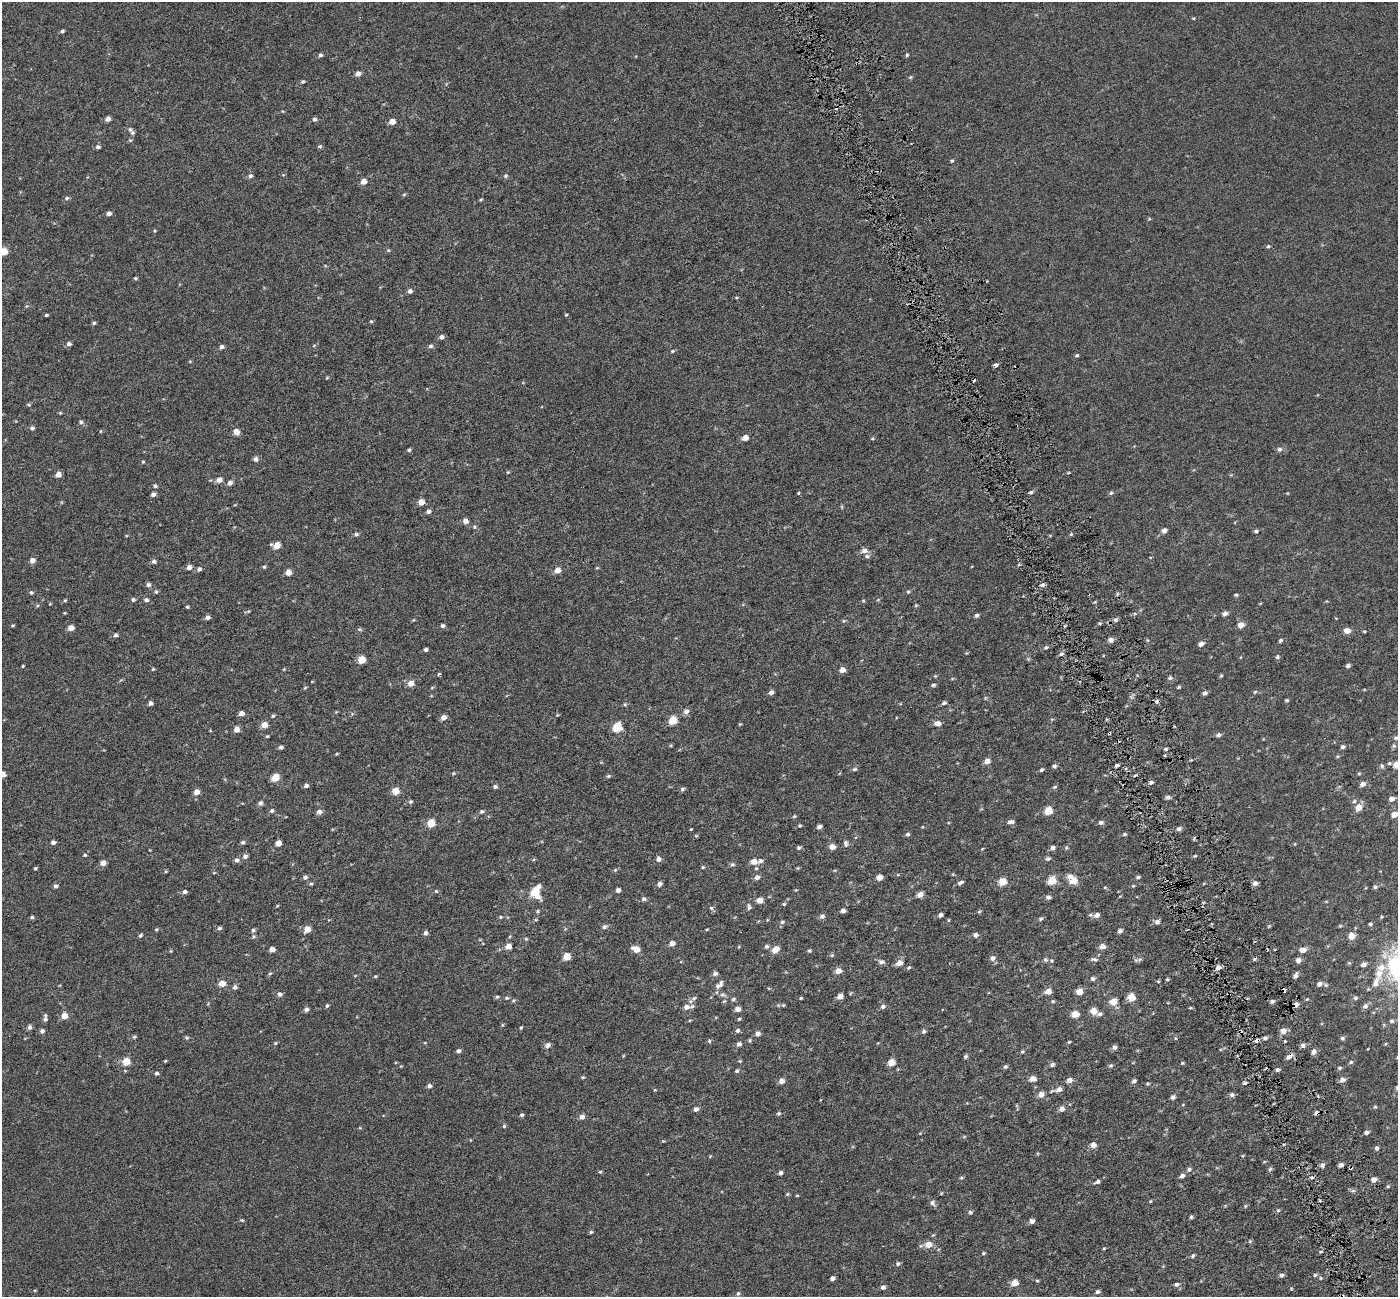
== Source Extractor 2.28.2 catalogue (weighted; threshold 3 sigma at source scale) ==
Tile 6 of 4 x 4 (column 2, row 2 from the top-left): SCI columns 1400-2795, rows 2732-4026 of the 5589 x 5407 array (HDU 1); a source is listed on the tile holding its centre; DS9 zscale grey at full resolution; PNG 1400 x 1299 px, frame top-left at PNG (2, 2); no overlay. Shown black and unused: <1% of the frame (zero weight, under 3 of 6 exposures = <1% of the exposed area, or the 3 px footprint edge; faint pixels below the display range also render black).
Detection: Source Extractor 2.28.2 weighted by HDU 2 'WHT'; one run over the whole footprint, this tile lists its part. Background -4.04e-04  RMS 0.0024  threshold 0.00972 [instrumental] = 3 sigma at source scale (4.09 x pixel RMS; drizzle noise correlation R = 1.36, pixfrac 0.8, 0.0396/0.0396 arcsec/px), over >= 5 px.
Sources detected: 465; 8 cosmic-ray / hot-pixel residue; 1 long thin detection or spike segment (spike, bleed or trail) — not listed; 4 inside a brighter listed object's ellipse — not listed separately; the other 452 listed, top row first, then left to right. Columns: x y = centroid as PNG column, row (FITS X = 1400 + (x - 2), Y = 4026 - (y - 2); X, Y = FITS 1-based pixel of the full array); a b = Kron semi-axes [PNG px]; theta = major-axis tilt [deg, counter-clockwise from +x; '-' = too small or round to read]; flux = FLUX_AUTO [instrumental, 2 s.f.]
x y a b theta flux
1193 18 3 3 - 0.32
62 31 4 3 - 0.43
320 55 5 4 - 0.43
907 55 4 4 - 0.31
857 63 5 3 - 0.31
358 74 5 5 - 0.98
910 77 5 5 - 0.26
303 82 5 4 - 0.3
108 119 5 4 - 1
314 119 5 5 - 0.49
392 122 5 4 - 2.1
130 129 7 6 - 0.51
320 146 6 5 - 0.36
98 147 6 5 - 0.5
952 161 5 3 - 0.32
250 176 5 5 - 0.55
506 176 6 4 22 0.34
363 181 6 5 - 1.6
404 194 6 3 20 0.24
67 198 7 4 27 0.38
481 199 6 3 19 0.23
109 213 5 5 - 0.66
1268 246 5 4 - 0.3
388 250 5 4 - 0.25
4 251 5 5 - 4.1
135 278 5 4 - 0.28
987 281 3 2 - 0.2
410 291 5 5 - 0.69
46 315 4 3 - 0.28
566 315 4 3 - 0.23
371 321 4 4 - 0.25
94 323 5 4 - 0.34
441 337 5 4 - 0.82
69 344 5 5 - 0.65
314 345 6 3 20 0.23
431 346 6 5 - 0.47
222 347 6 5 - 0.63
672 351 5 4 - 0.26
1077 355 5 4 - 0.28
190 361 5 3 - 0.19
995 365 5 4 - 0.79
327 378 5 3 - 0.22
29 405 5 3 - 0.23
60 413 5 4 - 0.2
81 422 6 5 - 0.47
32 428 5 4 - 0.56
236 432 5 4 - 2.5
745 438 5 5 - 1.7
872 439 5 3 - 0.2
1279 449 7 6 - 0.59
409 450 5 4 - 0.36
255 459 6 5 - 0.8
143 462 4 4 - 0.21
508 472 4 4 - 0.2
58 474 5 5 - 1.4
219 480 6 5 - 1.3
230 483 6 5 - 0.83
155 486 5 4 - 0.44
1031 492 6 4 27 0.4
798 493 5 3 - 0.2
1111 493 6 5 - 0.33
153 494 4 4 - 0.75
421 502 5 4 - 2.2
428 511 5 5 - 0.65
465 521 5 5 - 1.3
474 527 6 5 - 0.34
1164 530 5 5 - 1
1256 531 5 4 - 0.45
356 534 6 5 - 0.41
1071 534 4 4 - 0.25
277 545 6 5 - 2.8
864 550 7 6 - 1.1
867 556 7 5 -3 0.52
32 560 5 5 - 1.1
154 561 6 5 - 0.52
189 567 5 5 - 1.1
264 567 5 4 - 0.26
597 568 5 3 - 0.19
199 569 6 5 - 0.48
557 570 5 5 - 1.9
288 572 5 4 - 1.7
148 585 6 6 - 0.56
1042 585 5 4 - 0.61
31 592 5 5 - 0.38
156 592 5 5 - 0.37
908 592 5 4 - 0.28
1117 594 6 3 72 0.29
1236 595 5 4 - 0.26
65 600 5 4 - 0.23
133 600 5 5 - 0.45
146 600 6 5 - 0.55
863 601 5 4 - 0.23
916 605 5 4 - 0.22
187 607 4 3 - 0.28
248 611 5 3 - 0.2
1225 613 6 5 - 0.79
977 615 6 4 27 0.48
207 617 5 4 - 0.74
1116 620 6 5 - 0.48
844 621 5 5 - 0.29
12 625 4 3 - 0.22
1241 625 5 5 - 1.8
442 626 5 5 - 0.48
71 628 5 4 - 1.9
359 629 5 5 - 0.31
1347 631 6 5 - 1.8
1364 631 5 3 - 0.2
116 635 5 5 - 0.55
1111 640 5 5 - 1
1281 640 5 4 - 0.36
1201 644 6 5 - 0.91
1046 647 7 5 22 0.39
426 649 3 3 - 0.49
1061 654 6 4 -1 0.55
1277 657 5 5 - 0.37
362 660 5 5 - 4.5
23 666 4 3 - 0.22
1348 666 5 4 - 0.55
153 669 4 4 - 0.23
842 670 5 4 - 1.8
439 674 5 3 - 0.28
1221 675 4 4 - 0.24
935 676 4 4 - 0.2
1170 678 6 5 - 0.44
312 681 5 3 - 0.14
411 683 6 5 - 1.9
933 685 6 4 11 0.37
1179 687 4 3 - 0.25
305 688 6 4 3 0.21
771 692 5 4 - 0.76
1255 692 6 4 43 0.28
1205 693 4 4 - 0.61
1287 700 5 4 - 0.3
150 703 4 4 - 0.75
944 703 6 4 20 0.47
625 704 5 5 - 0.3
686 711 7 6 - 0.9
241 713 5 5 - 1.1
557 715 4 3 - 0.2
273 716 5 4 - 0.31
443 717 5 5 - 1.3
672 720 5 5 - 6.4
938 723 8 6 -8 1.2
740 724 5 3 - 0.17
264 725 5 5 - 2.6
617 727 5 5 - 12
236 729 5 5 - 1.6
1219 735 6 5 - 0.63
267 736 5 4 - 0.24
1397 738 11 5 6 0.69
671 745 5 3 - 0.21
1394 746 6 5 - 0.34
281 747 4 4 - 0.59
1343 747 5 4 - 0.53
1166 749 4 3 - 0.31
336 754 5 3 - 0.2
987 761 6 5 - 1.4
1117 765 4 3 - 0.48
1397 765 6 5 - 2.7
1054 766 5 5 - 0.48
1382 766 7 5 -78 0.39
854 769 6 5 - 0.39
1041 770 5 4 - 0.34
1359 773 5 3 - 0.23
2 774 5 4 - 1.9
453 774 6 4 20 0.24
1135 775 5 3 - 0.22
608 776 5 4 - 0.31
275 778 5 5 - 5.1
1151 783 5 4 - 0.64
1362 784 6 5 - 0.85
306 786 5 4 - 0.67
495 786 5 4 - 0.45
1054 787 5 4 - 0.28
682 789 6 5 - 0.41
395 791 5 5 - 4.2
196 792 5 5 - 1.7
1168 797 6 5 - 0.58
1392 799 6 5 - 0.88
1354 801 6 4 46 0.34
410 802 5 5 - 0.36
260 803 6 5 - 0.6
1358 807 5 5 - 2.6
272 811 6 6 - 0.47
1048 811 5 5 - 5.3
319 812 6 5 - 1
481 812 6 5 - 0.4
1394 814 6 5 - 1.6
794 816 5 4 - 0.24
1011 822 9 5 3 0.65
1101 822 6 5 - 0.59
431 823 5 5 - 5.8
800 826 4 4 - 0.27
819 827 5 4 - 0.68
691 829 3 2 - 0.16
1179 829 6 5 - 0.62
907 834 5 5 - 0.43
1124 834 5 4 - 0.35
696 836 5 4 - 0.23
53 842 4 4 - 0.76
243 842 5 5 - 0.43
278 843 5 4 - 1.9
846 843 9 5 -84 0.57
832 847 5 4 - 1.9
799 848 5 5 - 0.34
1053 848 5 5 - 0.72
1066 848 5 5 - 0.28
982 849 4 3 - 0.16
85 855 5 4 - 0.28
245 856 6 5 - 0.8
1195 856 5 4 - 0.22
658 859 5 5 - 0.91
1048 859 7 5 8 0.42
237 860 6 6 - 0.63
754 861 6 5 - 2
760 861 7 6 - 0.56
103 863 5 4 - 1.5
732 865 6 5 - 0.42
703 867 4 4 - 0.26
35 868 4 3 - 0.29
797 868 5 4 - 0.21
615 870 5 4 - 0.26
953 874 5 3 - 0.17
1070 876 8 7 - 0.98
305 877 5 5 - 0.6
757 877 6 5 - 0.86
879 877 5 4 - 1.8
1138 877 6 4 10 0.34
1052 880 5 5 - 6.7
1074 881 6 5 - 3.4
960 882 9 4 24 0.51
1002 882 5 5 - 5
1255 883 6 6 - 0.72
311 884 5 4 - 0.29
659 884 5 4 - 0.78
56 886 5 5 - 0.57
1133 886 5 4 - 0.21
1105 887 5 3 - 0.2
1375 887 5 5 - 0.38
618 890 4 4 - 0.82
436 891 4 4 - 0.26
185 892 5 4 - 0.61
534 892 13 7 53 4.3
920 895 5 4 - 1.7
1048 897 5 5 - 0.62
644 899 5 5 - 0.59
759 900 5 4 - 2.2
784 904 5 4 - 0.28
749 907 9 5 -79 0.54
711 908 6 5 - 0.41
537 911 5 4 - 0.26
843 911 4 4 - 0.84
979 912 5 4 - 0.26
940 915 4 4 - 0.65
1090 915 6 5 - 0.35
1097 915 6 5 - 0.97
822 916 6 6 - 0.65
32 917 5 4 - 0.38
500 917 5 4 - 0.23
1381 917 4 3 - 0.21
1040 919 6 5 - 0.37
948 920 5 3 - 0.2
782 922 6 5 - 0.41
1157 922 6 5 - 0.72
1370 924 5 4 - 0.31
1340 926 5 4 - 0.21
604 927 7 6 - 0.62
219 928 5 5 - 0.48
156 929 5 3 - 0.23
307 929 5 5 - 2.4
707 929 5 3 - 0.17
253 930 6 5 - 0.43
1120 931 4 4 - 0.65
426 933 5 5 - 0.6
140 935 6 4 51 0.34
975 935 6 5 - 0.67
1351 935 6 6 - 2.1
526 939 5 4 - 0.25
672 943 5 5 - 1.4
508 946 5 5 - 1.8
766 946 6 5 - 0.49
1102 946 5 5 - 1.4
272 949 4 4 - 1.3
636 949 7 5 -27 2.5
775 950 7 5 43 2.5
1303 950 5 5 - 1.8
171 951 6 4 90 0.2
809 951 5 4 - 0.31
832 955 5 5 - 0.31
567 957 5 5 - 3.6
993 958 7 6 - 0.86
1094 959 10 5 -6 0.52
1045 960 5 5 - 0.44
1139 960 10 3 15 0.41
1298 960 5 5 - 0.93
1052 961 5 5 - 0.32
881 962 8 6 2 0.75
899 963 6 5 - 1.8
1349 963 5 3 - 0.21
1364 964 6 5 - 0.87
909 968 5 5 - 0.34
1218 968 6 5 - 1.2
838 971 5 5 - 1.9
270 973 5 3 - 0.24
715 973 6 5 - 0.66
375 976 4 4 - 0.25
1295 976 7 4 65 0.62
1093 979 6 5 - 0.48
1167 979 4 3 - 0.24
1158 981 3 3 - 0.33
222 984 5 5 - 2.6
1319 984 6 5 - 0.93
719 985 13 7 44 1.1
235 987 5 5 - 0.7
1284 990 4 3 - 2.7
1048 991 5 5 - 2.2
1079 991 5 4 - 2.8
280 994 6 5 - 0.66
723 994 8 5 5 0.49
840 996 5 4 - 1.5
497 997 5 4 - 0.32
1131 997 5 5 - 4.5
507 998 5 4 - 0.34
694 998 5 5 - 0.41
801 998 4 3 - 0.22
1355 998 6 5 - 0.37
733 999 6 5 - 0.38
724 1001 6 4 43 0.28
1272 1001 5 4 - 0.44
1113 1002 5 5 - 3
1296 1004 8 6 40 1
783 1005 5 4 - 0.26
327 1006 5 4 - 0.36
883 1006 6 5 - 0.56
1365 1006 7 6 - 0.68
686 1007 7 6 - 0.97
1190 1008 6 3 1 0.21
306 1009 5 5 - 0.64
737 1009 5 4 - 1.1
1093 1011 5 5 - 2.4
1075 1014 5 5 - 3.5
1100 1014 7 5 13 0.53
64 1016 5 5 - 2.6
45 1019 7 6 - 0.6
739 1019 4 4 - 0.23
690 1020 5 3 - 0.2
1392 1021 6 5 - 0.44
29 1027 6 5 - 0.6
521 1028 4 3 - 0.24
737 1030 6 5 - 0.5
42 1031 5 5 - 0.64
924 1031 6 5 - 0.43
1283 1031 6 6 - 1.6
757 1034 5 5 - 0.94
134 1037 6 4 14 0.33
186 1038 5 5 - 0.35
1265 1038 5 5 - 0.45
1342 1038 6 5 - 0.38
750 1040 6 4 85 0.27
709 1041 5 4 - 0.3
1285 1041 3 3 - 0.21
1069 1042 4 3 - 0.22
275 1043 5 4 - 0.24
739 1044 6 5 - 0.71
1385 1044 5 3 - 0.19
547 1045 7 5 41 0.9
1303 1045 6 6 - 0.62
1114 1047 6 5 - 0.59
459 1051 5 4 - 0.59
1022 1052 6 4 0 0.27
1314 1052 6 5 - 0.92
966 1056 6 5 - 0.38
1289 1057 10 5 37 0.86
126 1061 5 5 - 4.6
165 1061 4 3 - 0.2
740 1061 5 4 - 0.23
891 1062 5 5 - 3.6
1351 1062 5 5 - 0.31
1182 1063 5 4 - 0.24
1052 1065 6 5 - 0.51
1110 1066 5 5 - 0.37
1005 1067 5 5 - 0.38
1340 1068 5 4 - 0.32
1278 1070 6 5 - 0.47
737 1071 6 4 34 0.35
157 1073 5 5 - 0.5
583 1077 5 4 - 0.26
1032 1079 6 5 - 1.3
1069 1080 6 5 - 1.1
1342 1080 6 6 - 0.89
781 1081 5 5 - 1.3
1134 1081 5 4 - 0.55
1245 1083 4 3 - 0.46
1147 1084 5 3 - 0.23
429 1086 5 5 - 0.68
1397 1088 5 5 - 0.42
1059 1089 8 6 14 1.1
655 1090 5 3 - 0.19
1041 1094 6 6 - 1.4
1232 1095 6 6 - 0.59
1173 1097 5 5 - 0.62
1375 1107 6 4 -1 0.25
696 1109 5 5 - 0.8
1062 1109 5 5 - 1.1
779 1113 6 5 - 0.38
1316 1113 5 5 - 0.51
522 1115 5 5 - 0.41
582 1117 5 5 - 0.99
504 1126 5 5 - 0.29
360 1128 5 3 - 0.18
1366 1132 5 4 - 0.64
1093 1145 6 5 - 1.4
1377 1148 4 4 - 0.6
1322 1165 6 5 - 0.6
1341 1165 5 4 - 0.64
1189 1169 7 6 - 0.58
1270 1169 6 5 - 0.36
600 1172 4 4 - 0.27
780 1173 5 4 - 0.57
1182 1176 6 5 - 0.68
961 1178 6 3 18 0.24
1374 1180 5 5 - 1.3
1097 1182 8 5 25 0.51
1388 1186 4 4 - 0.26
941 1193 4 3 - 0.15
787 1194 5 4 - 0.27
797 1195 5 3 - 0.18
1150 1201 4 4 - 0.19
932 1203 8 6 -42 0.68
1245 1206 5 4 - 0.25
1278 1210 5 5 - 0.32
970 1212 5 5 - 0.42
1191 1217 5 4 - 0.37
242 1220 6 4 -19 0.25
1031 1221 5 4 - 1
591 1232 5 4 - 0.33
1250 1241 5 5 - 0.29
928 1245 6 5 - 2.5
1104 1248 4 4 - 0.2
983 1253 5 4 - 0.27
1193 1256 7 4 59 0.37
898 1264 6 5 - 0.43
1281 1275 6 5 - 0.53
1315 1275 6 4 45 0.32
832 1278 4 4 - 0.96
1321 1278 5 4 - 0.26
1037 1281 5 4 - 0.23
1014 1283 5 5 - 2.7
1176 1284 7 5 7 0.51
883 1287 5 4 - 0.8
1097 1292 6 5 - 0.49
738 1293 6 5 - 0.33
Overlapping masked pixels (flux is a lower limit): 5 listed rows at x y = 857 63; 1284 990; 1296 1004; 1289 1057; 1316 1113
Isophote crosses this tile's border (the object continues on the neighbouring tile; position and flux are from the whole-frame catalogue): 6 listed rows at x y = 4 251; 1397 738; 1397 765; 2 774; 1394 814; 1397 1088